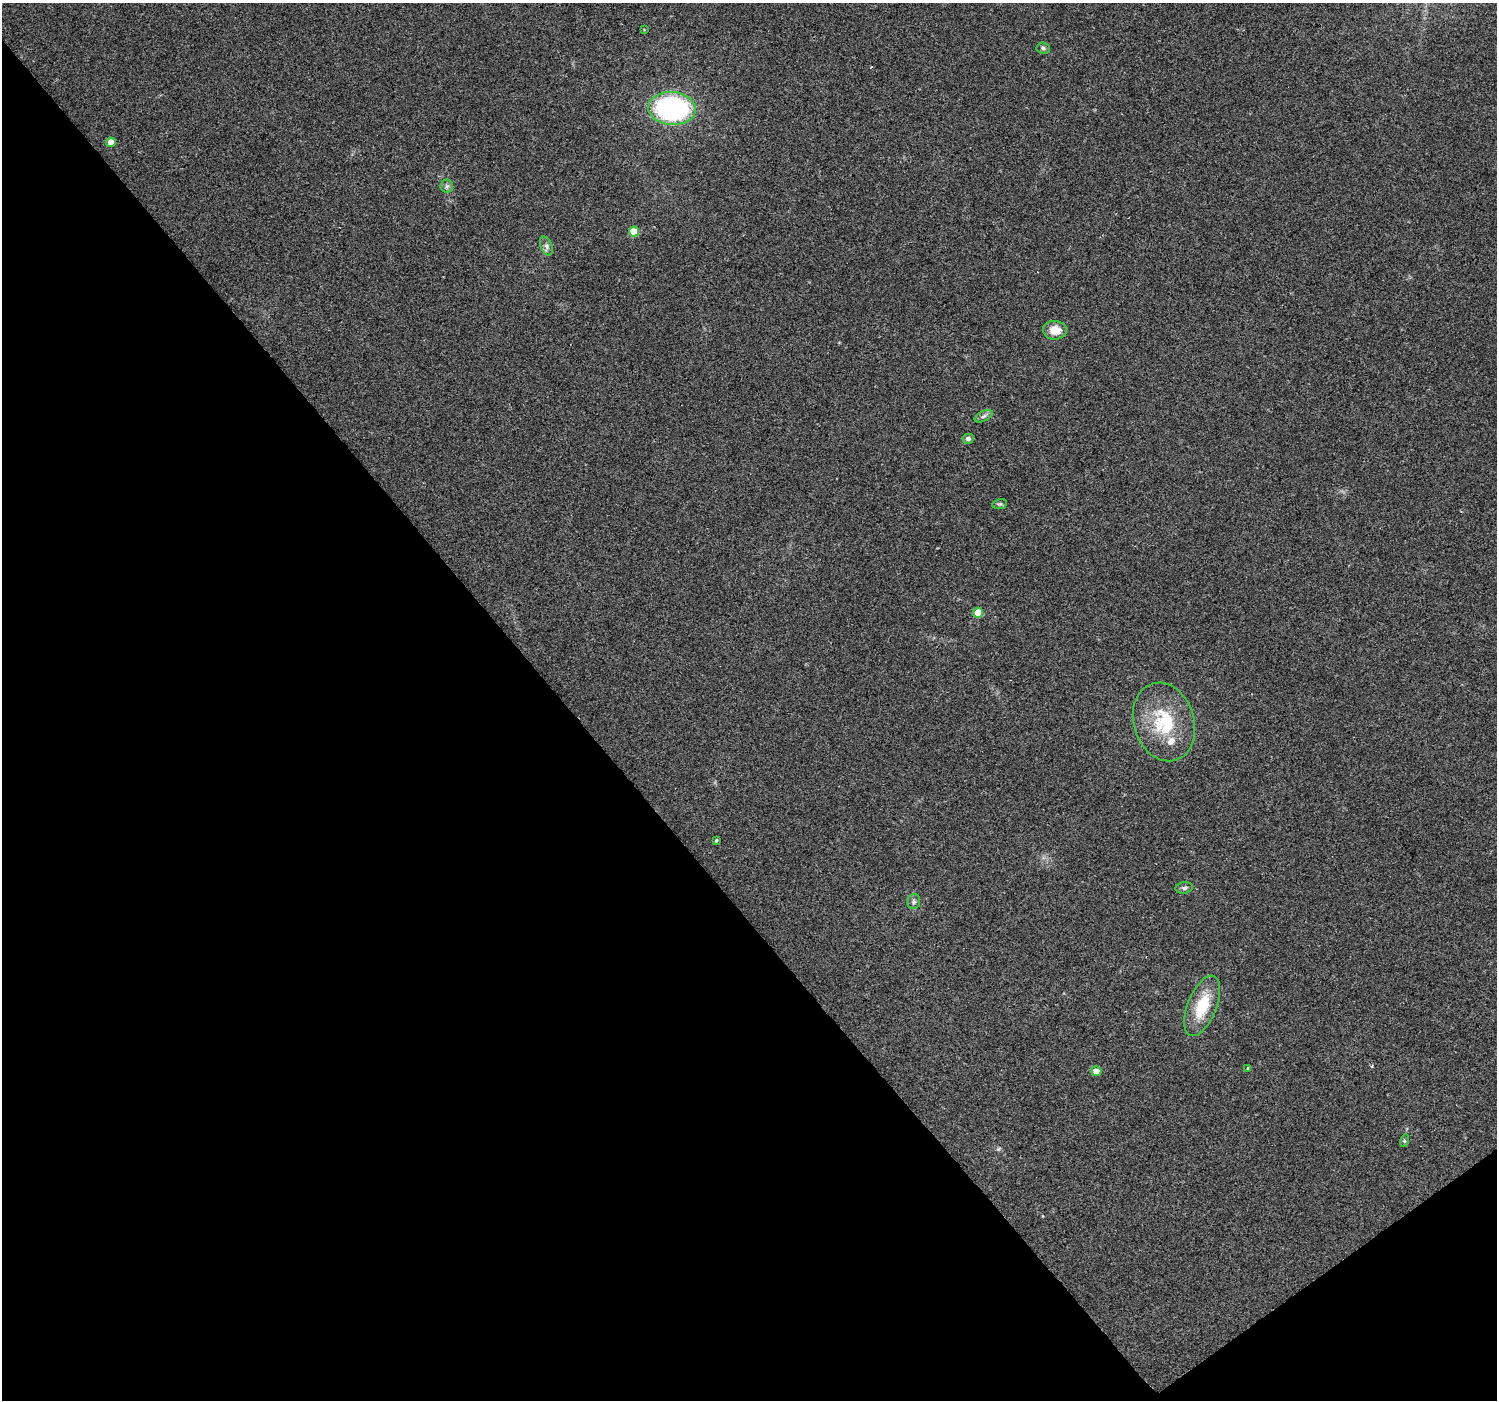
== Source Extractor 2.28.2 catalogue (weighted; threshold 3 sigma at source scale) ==
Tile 14 of 4 x 4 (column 2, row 4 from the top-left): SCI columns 1500-2994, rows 200-1597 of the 5985 x 5930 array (HDU 1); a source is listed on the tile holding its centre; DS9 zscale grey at full resolution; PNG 1499 x 1402 px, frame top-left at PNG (2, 3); each listed source drawn as its Kron ellipse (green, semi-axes under 4 px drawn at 4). Shown black and unused: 40% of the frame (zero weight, under 2 of 3 exposures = <1% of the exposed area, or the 3 px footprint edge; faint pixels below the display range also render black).
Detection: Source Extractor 2.28.2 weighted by HDU 2 'WHT'; one run over the whole footprint, this tile lists its part. Background 0.114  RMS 0.009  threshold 0.0403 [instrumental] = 3 sigma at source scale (4.5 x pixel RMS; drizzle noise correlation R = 1.50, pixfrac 1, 0.0396/0.0396 arcsec/px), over >= 5 px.
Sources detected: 21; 1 inside a brighter listed object's ellipse — not listed separately; the other 20 listed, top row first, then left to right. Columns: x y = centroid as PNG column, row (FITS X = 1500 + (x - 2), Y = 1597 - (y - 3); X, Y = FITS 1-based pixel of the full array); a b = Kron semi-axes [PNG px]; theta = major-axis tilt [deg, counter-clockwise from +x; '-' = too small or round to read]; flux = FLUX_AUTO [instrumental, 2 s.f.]
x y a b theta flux
644 30 4 2 - 0.69
1043 48 7 6 - 2
672 108 24 16 -4 150
111 142 5 4 - 9.6
447 186 6 6 - 2.3
634 232 5 5 - 25
546 246 10 5 -69 3
1055 330 12 9 -2 13
984 416 10 5 27 2.7
968 439 5 5 - 3.1
1000 504 7 5 10 1.5
978 613 5 5 - 16
1164 722 40 30 -73 53
716 840 4 3 - 0.99
1184 888 9 5 9 2.2
914 902 7 6 - 2.5
1202 1006 32 14 68 33
1248 1068 4 4 - 1.2
1096 1071 5 5 - 7.4
1404 1141 6 4 73 1.3